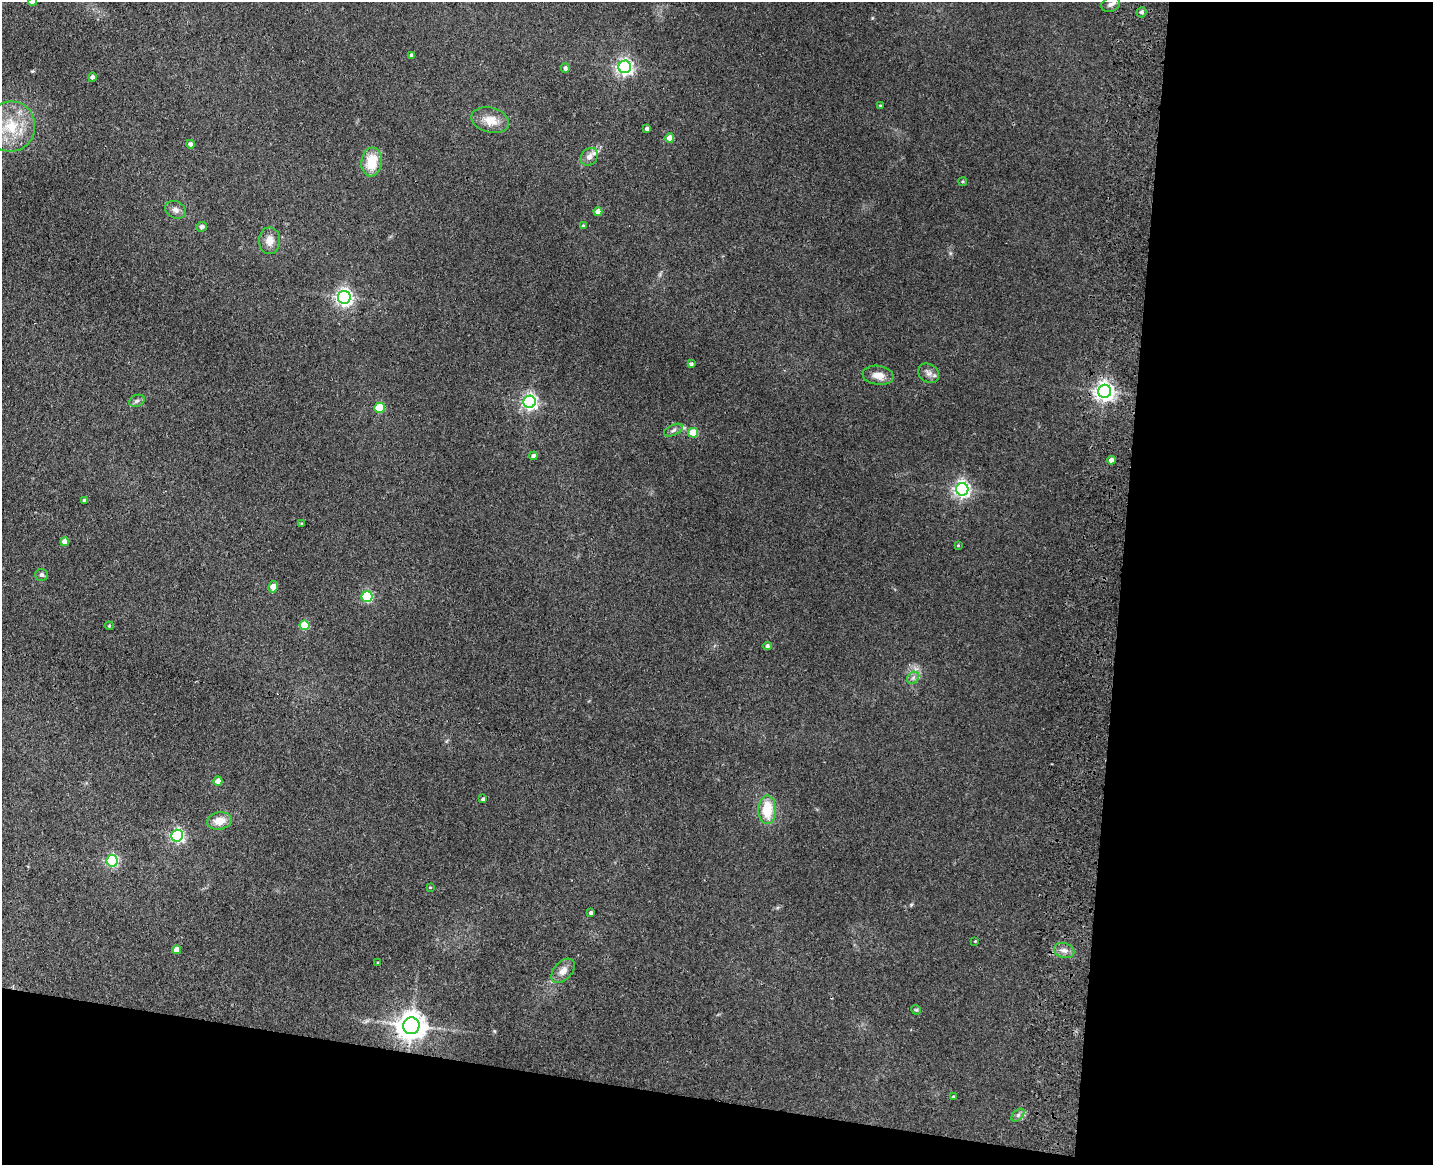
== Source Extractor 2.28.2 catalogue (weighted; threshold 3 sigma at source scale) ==
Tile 12 of 3 x 4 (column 3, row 4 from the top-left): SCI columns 3194-4624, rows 18-1180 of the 4844 x 4686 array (HDU 1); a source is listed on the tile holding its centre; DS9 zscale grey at full resolution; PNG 1435 x 1167 px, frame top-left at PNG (2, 2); each listed source drawn as its Kron ellipse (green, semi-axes under 4 px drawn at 4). Shown black and unused: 28% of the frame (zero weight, under 3 of 4 exposures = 6% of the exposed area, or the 3 px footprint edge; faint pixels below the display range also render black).
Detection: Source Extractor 2.28.2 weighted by HDU 2 'WHT'; one run over the whole footprint, this tile lists its part. Background 0.0939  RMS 0.0065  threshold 0.0295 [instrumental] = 3 sigma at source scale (4.5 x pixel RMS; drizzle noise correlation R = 1.50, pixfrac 1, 0.05/0.05 arcsec/px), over >= 5 px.
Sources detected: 63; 1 inside a brighter listed object's ellipse — not listed separately; the other 62 listed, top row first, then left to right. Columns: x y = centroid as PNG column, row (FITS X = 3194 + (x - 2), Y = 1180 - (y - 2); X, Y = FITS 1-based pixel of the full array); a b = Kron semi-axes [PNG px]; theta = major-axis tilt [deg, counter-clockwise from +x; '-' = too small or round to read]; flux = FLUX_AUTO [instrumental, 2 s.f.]
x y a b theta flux
33 2 4 4 - 6.7
1110 5 9 7 25 2.5
1141 12 5 5 - 1.5
411 55 4 3 - 1.3
625 67 6 6 - 210
565 68 5 4 - 2
92 77 5 4 - 1.6
880 105 3 2 - 0.58
490 120 19 12 -15 9.1
11 127 25 24 - 29
647 129 4 4 - 1.8
670 138 4 4 - 8.6
190 144 4 4 - 2
589 157 9 8 - 3.7
372 162 14 10 82 17
963 181 4 4 - 0.84
176 210 11 8 -26 3.3
598 212 4 4 - 4.8
583 225 4 3 - 0.66
202 227 5 5 - 2.2
269 241 13 10 89 5.8
344 297 6 6 - 240
691 364 4 3 - 1.4
929 373 11 9 -37 3.3
878 375 15 9 -7 6.8
1105 391 6 6 - 340
137 401 8 6 22 1.8
530 402 6 6 - 180
380 408 5 5 - 26
673 430 10 5 25 2
693 433 5 5 - 18
534 456 4 4 - 2.3
1111 460 4 4 - 4
962 489 6 6 - 230
84 501 3 3 - 1.8
302 524 3 3 - 0.69
65 542 4 4 - 4.9
958 545 3 3 - 0.53
41 575 6 6 - 1.5
273 587 6 4 79 8.2
367 597 5 5 - 55
305 625 5 5 - 23
109 626 4 4 - 0.75
767 646 4 3 - 1.5
913 678 7 5 45 1.7
218 781 4 4 - 6
483 799 3 3 - 1.1
767 810 14 9 90 18
220 821 13 8 11 8.8
177 836 6 6 - 120
112 861 6 5 - 81
430 887 4 3 - 0.54
591 913 4 3 - 1.3
975 941 2 2 - 0.44
177 950 4 4 - 7.1
1064 950 10 7 -18 3.2
378 963 4 3 - 0.55
563 971 14 9 47 5
916 1010 5 4 - 0.87
411 1026 8 8 - 880
954 1097 4 3 - 1.1
1018 1115 8 4 46 1.6
Overlapping masked pixels (flux is a lower limit): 1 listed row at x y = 411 1026
Isophote crosses this tile's border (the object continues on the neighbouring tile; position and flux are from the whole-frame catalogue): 3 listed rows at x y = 33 2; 1110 5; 11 127